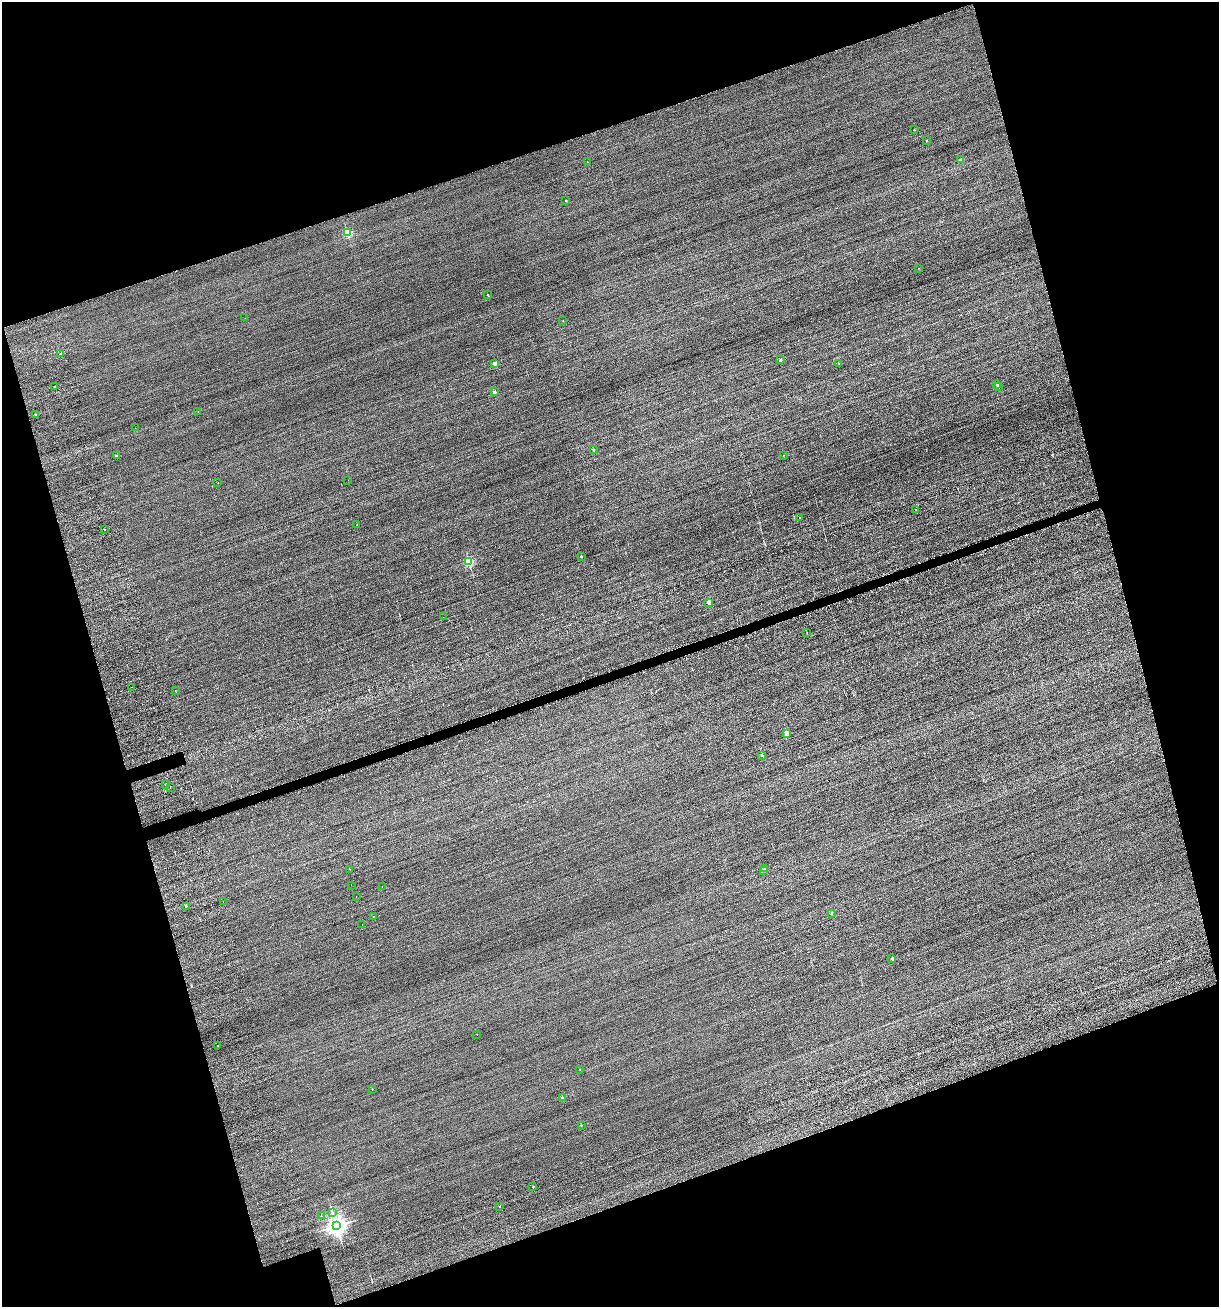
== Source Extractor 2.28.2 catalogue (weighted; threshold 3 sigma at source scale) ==
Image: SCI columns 213-5080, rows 84-5302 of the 5577 x 5599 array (HDU 1 of 3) = the unmasked area's bounding box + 8 px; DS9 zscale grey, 4 x 4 block average (1 PNG px = mean of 4 x 4 image px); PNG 1221 x 1309 px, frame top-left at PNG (2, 2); each listed source drawn as its Kron ellipse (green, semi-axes under 4 px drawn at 4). Shown black and unused: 36% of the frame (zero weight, under 2 of 3 exposures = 12% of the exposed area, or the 3 px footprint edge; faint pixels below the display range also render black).
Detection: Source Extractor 2.28.2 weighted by HDU 2 'WHT'. Background -0.476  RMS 3.4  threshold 15.3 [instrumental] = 3 sigma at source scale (4.5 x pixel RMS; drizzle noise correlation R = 1.50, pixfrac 1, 0.05/0.05 arcsec/px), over >= 5 px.
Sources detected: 68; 4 cosmic-ray / hot-pixel residue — neither listed nor drawn; the other 64 listed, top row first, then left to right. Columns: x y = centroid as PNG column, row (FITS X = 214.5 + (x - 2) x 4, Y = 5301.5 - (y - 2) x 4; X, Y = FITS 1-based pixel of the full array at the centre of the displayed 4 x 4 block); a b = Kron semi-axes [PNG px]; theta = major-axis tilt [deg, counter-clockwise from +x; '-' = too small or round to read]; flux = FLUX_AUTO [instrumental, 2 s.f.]
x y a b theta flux
914 130 2 2 - 1.2e+03
926 140 2 2 - 3.6e+03
961 160 2 2 - 1.5e+04
587 162 2 2 - 5.0e+02
566 201 2 2 - 2.0e+03
347 232 2 2 - 1.6e+05
918 268 2 2 - 4.5e+02
488 295 2 2 - 3.1e+03
245 318 2 2 - 3.2e+02
563 320 2 2 - 5.7e+02
61 354 2 2 - 7.4e+03
780 360 2 2 - 5.4e+03
494 363 2 2 - 1.7e+04
839 363 2 2 - 3.1e+02
997 384 2 2 - 7.4e+03
55 387 2 2 - 2.5e+03
998 387 2 2 - 3.0e+03
494 392 2 2 - 1.4e+04
198 411 2 2 - 1.1e+03
35 414 2 2 - 1.7e+03
135 428 2 2 - 2.5e+02
593 449 2 2 - 4.6e+03
784 455 2 2 - 4.9e+02
116 456 2 2 - 4.4e+03
348 480 2 2 - 5.1e+02
218 482 2 2 - 4.4e+02
915 509 2 2 - 8.9e+02
799 517 2 2 - 2.1e+03
357 525 2 2 - 1.5e+03
105 529 2 2 - 1.0e+04
581 556 2 2 - 3.8e+03
469 561 2 2 - 1.8e+05
709 602 2 2 - 3.0e+04
443 617 2 2 - 2.7e+02
807 632 2 2 - 4.3e+02
132 687 2 2 - 4.3e+02
175 690 2 2 - 5.7e+02
786 733 2 2 - 3.0e+04
762 755 2 2 - 3.4e+03
166 785 2 2 - 3.5e+03
170 787 2 2 - 6.5e+02
765 868 2 2 - 6.9e+02
350 869 2 2 - 1.7e+03
764 870 2 2 - 4.7e+03
351 885 2 2 - 3.0e+03
382 887 2 2 - 5.8e+02
356 897 2 2 - 2.7e+02
223 902 2 2 - 1.5e+03
186 906 2 2 - 3.6e+03
832 913 2 2 - 2.1e+03
373 916 2 2 - 2.5e+02
362 924 2 2 - 7.9e+02
892 959 2 2 - 7.3e+03
477 1034 2 2 - 2.9e+02
217 1046 2 2 - 7.7e+02
580 1069 2 2 - 7.5e+02
372 1089 2 2 - 1.2e+03
562 1098 2 2 - 8.0e+03
581 1125 2 2 - 2.0e+03
533 1187 2 2 - 3.3e+03
500 1206 2 2 - 1.4e+03
332 1212 3 2 - 1.5e+03
321 1216 2 2 - 4.7e+02
336 1226 3 3 - 1.3e+06